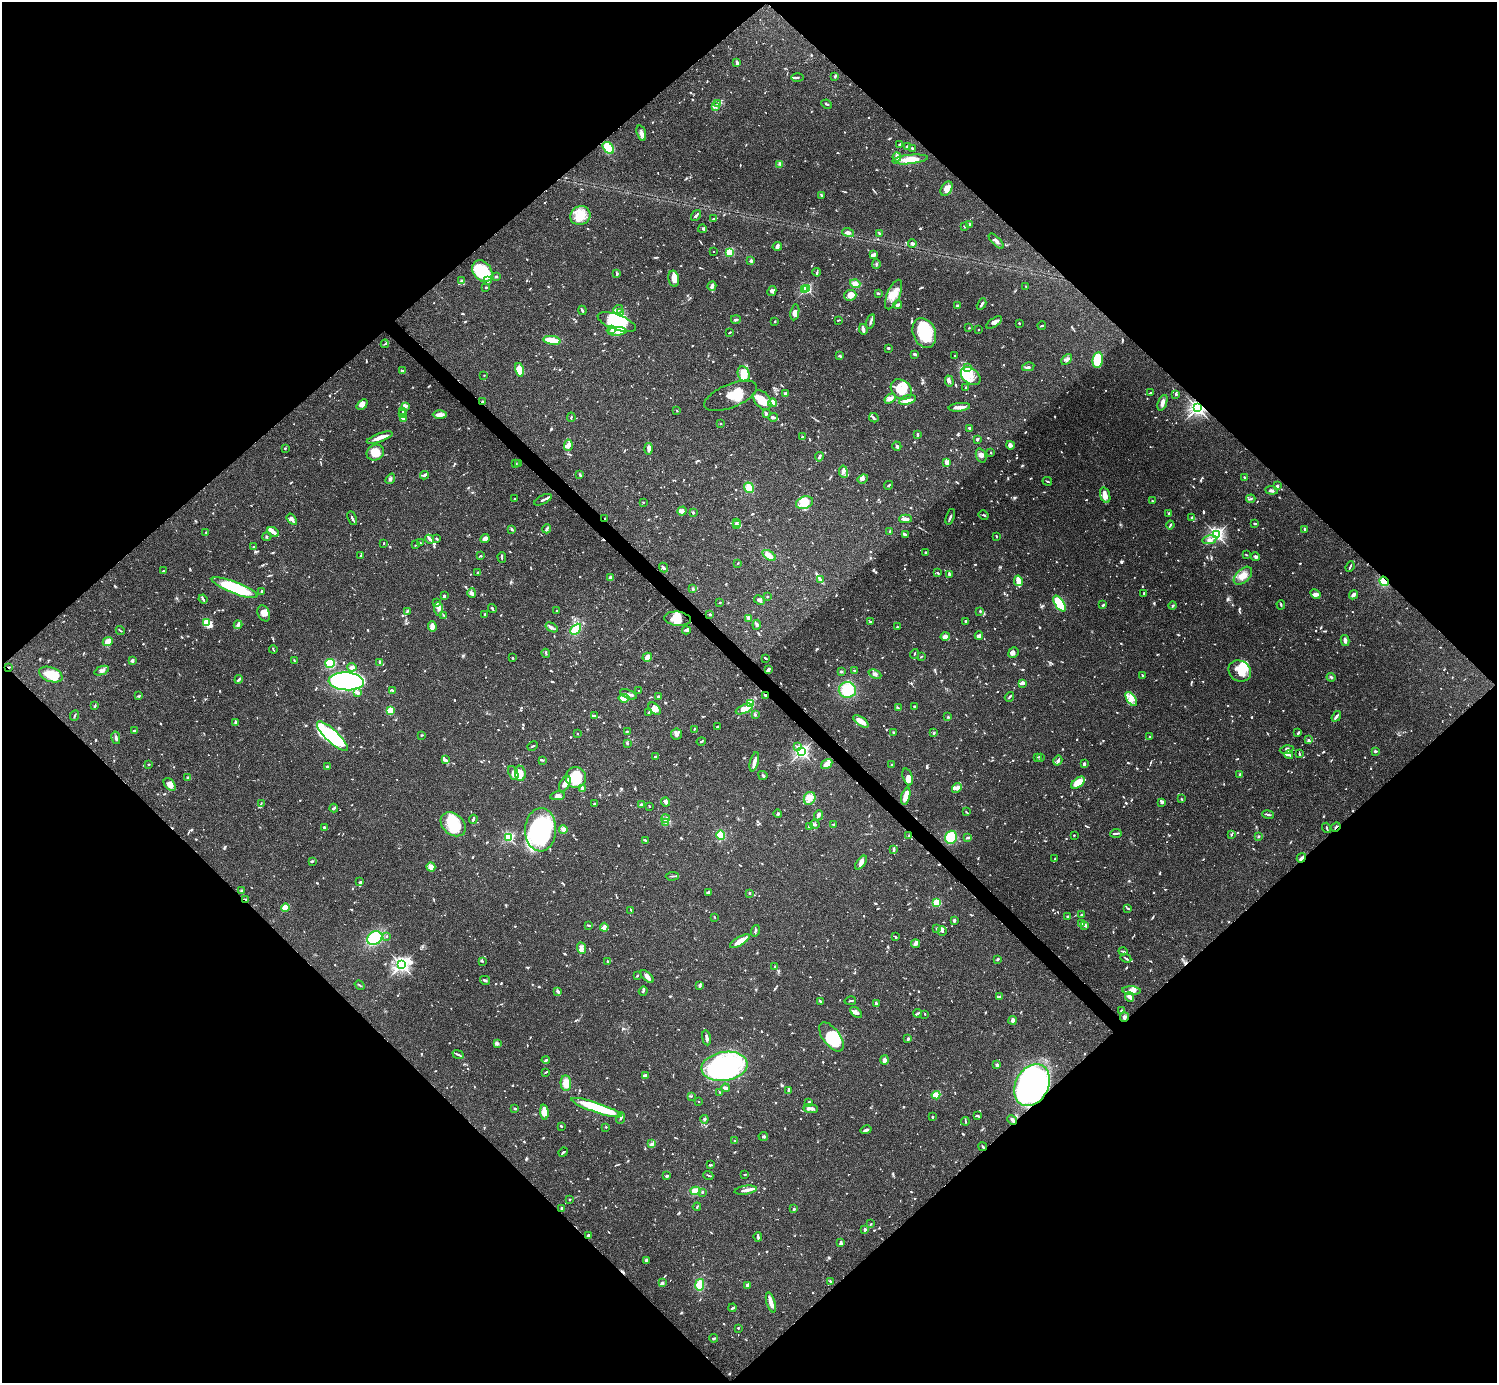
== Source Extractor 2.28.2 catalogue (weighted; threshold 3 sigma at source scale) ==
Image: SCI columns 1-5978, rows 158-5681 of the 5981 x 5981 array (HDU 1 of 3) = the unmasked area's bounding box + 8 px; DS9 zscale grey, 4 x 4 block average (1 PNG px = mean of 4 x 4 image px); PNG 1499 x 1385 px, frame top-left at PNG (2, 2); each listed source drawn as its Kron ellipse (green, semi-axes under 4 px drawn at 4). Shown black and unused: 51% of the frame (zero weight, under 3 of 4 exposures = <1% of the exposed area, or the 3 px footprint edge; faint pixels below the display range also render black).
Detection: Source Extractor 2.28.2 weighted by HDU 2 'WHT'. Background 0.0728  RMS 0.0032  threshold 0.0145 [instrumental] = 3 sigma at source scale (4.5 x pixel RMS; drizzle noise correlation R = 1.50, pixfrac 1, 0.05/0.05 arcsec/px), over >= 5 px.
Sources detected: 1561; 10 too faint to see at this stretch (4 x 4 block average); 23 inside a brighter object's white glare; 4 cosmic-ray / hot-pixel residue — neither listed nor drawn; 48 coinciding with a brighter row at this scale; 139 inside a brighter listed object's ellipse — not listed separately; of the other 1337, all 500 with FLUX_AUTO >= 1.71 (the completeness limit of this list) listed and drawn (837 fainter detections not listed), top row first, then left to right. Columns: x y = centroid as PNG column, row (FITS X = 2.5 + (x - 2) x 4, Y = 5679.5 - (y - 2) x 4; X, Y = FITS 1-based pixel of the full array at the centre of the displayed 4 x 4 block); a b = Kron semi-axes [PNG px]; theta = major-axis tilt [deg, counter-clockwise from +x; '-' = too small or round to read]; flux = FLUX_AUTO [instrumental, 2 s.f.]
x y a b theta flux
737 62 4 2 - 3.9
835 76 3 2 - 3.6
797 78 6 2 -1 2.9
718 104 3 3 - 3.7
827 104 5 2 - 3.9
716 106 3 2 - 2.7
641 133 8 4 -72 8
900 144 3 2 - 1.8
907 146 2 2 - 7.9
608 148 7 4 -49 68
912 148 3 2 - 2
897 157 4 3 - 7.2
910 159 18 4 6 32
780 164 4 2 - 2
947 189 8 5 60 14
821 195 4 2 - 2.8
580 216 10 9 - 32
696 216 6 2 54 5
714 218 4 3 - 2.4
970 225 3 2 - 5.1
965 227 2 2 - 1.9
702 229 4 2 - 2.5
848 232 6 4 -16 5.5
879 233 3 2 - 3
996 241 10 3 -46 6.2
912 244 4 3 - 5.9
777 246 5 4 - 5.1
714 251 2 2 - 1.9
729 252 2 2 - 120
873 255 3 2 - 9.1
751 261 2 2 - 5.6
876 264 5 2 - 2.7
482 271 11 9 -52 76
817 272 4 2 - 2.2
617 274 4 2 - 3.8
496 277 3 2 - 3.4
674 279 8 5 -79 10
462 281 4 3 - 3.9
488 281 4 2 - 4.1
855 284 5 4 - 11
712 286 4 3 - 4.8
1026 286 2 2 - 1.9
486 287 2 2 - 7.7
807 289 2 2 - 190
804 290 2 2 - 13
772 291 5 3 - 4.3
878 293 3 2 - 2
850 295 6 5 - 19
893 295 16 6 67 25
982 304 6 2 61 6.6
898 305 4 2 - 6.5
957 306 2 2 - 13
582 310 4 2 - 3.2
618 310 5 2 - 3
795 312 8 3 80 13
620 313 2 2 - 1.9
736 319 5 2 - 3.3
838 320 4 2 - 1.9
617 322 20 7 -20 57
775 322 2 2 - 2
871 322 7 2 75 4.7
994 322 9 3 34 8
1019 323 2 2 - 3.2
1042 326 4 2 - 2.2
969 328 2 2 - 2.5
611 329 3 2 - 3.1
863 329 5 3 - 9.1
978 330 2 2 - 2.4
617 331 9 3 4 10
730 333 3 2 - 1.7
924 333 15 11 -68 86
552 340 8 2 -10 59
385 344 4 2 - 2
888 348 2 2 - 4.2
915 354 4 2 - 5.4
840 356 4 2 - 2.5
955 356 3 2 - 1.9
1067 360 6 3 45 6.2
1098 360 8 5 82 75
967 367 3 2 - 2.3
1028 367 6 2 12 5.4
403 370 3 2 - 1.9
519 370 7 3 -77 8.2
744 374 8 6 -70 25
484 376 2 2 - 1.7
971 376 11 7 -38 23
949 381 5 3 - 4.2
966 388 2 2 - 1.9
901 389 11 9 -38 37
1151 393 4 2 - 4.6
785 394 3 2 - 3.3
1176 394 2 2 - 2.4
731 396 28 11 22 50
890 398 6 4 32 8.2
762 400 11 7 -50 35
907 400 9 4 16 12
482 402 3 2 - 1.9
772 403 4 3 - 15
1162 403 8 3 68 9
362 404 6 4 40 7.5
405 407 3 3 - 3.6
959 407 11 2 6 18
1197 408 3 3 - 530
677 411 3 2 - 1.7
403 412 2 2 - 2.1
766 413 3 2 - 4.3
403 414 3 2 - 2.3
440 415 7 4 0 10
571 417 5 2 - 2
773 417 5 2 - 8.7
403 418 2 2 - 4.2
874 418 5 2 - 2.8
721 424 2 2 - 2
970 428 3 2 - 4.9
917 435 3 2 - 3.5
802 437 4 2 - 5.1
380 438 13 3 20 14
977 439 3 2 - 2.8
568 445 6 4 87 7.2
1010 445 4 4 - 7.3
897 446 4 2 - 3.9
285 448 2 2 - 1.9
649 449 6 3 -86 9.2
375 453 9 7 24 24
991 453 2 2 - 2.2
981 456 7 5 -70 7.5
819 457 5 2 - 5.4
947 462 4 3 - 3.1
515 464 2 2 - 2.2
519 464 3 2 - 1.8
843 472 6 4 -81 6.4
424 475 4 2 - 5.7
580 475 4 2 - 2.1
1244 477 3 2 - 2.5
390 479 6 2 54 4.2
863 479 5 3 - 5.3
1047 481 5 2 - 2.3
889 485 4 2 - 2.5
1277 486 2 2 - 4.7
749 488 5 4 - 20
1272 490 6 2 -6 3.4
1105 495 8 4 -71 11
515 499 2 2 - 2.8
1251 499 4 2 - 2
543 500 9 2 27 5.5
1152 501 2 2 - 1.8
643 502 2 2 - 2.2
804 503 9 6 20 23
682 511 5 4 - 8.1
693 512 3 2 - 2.2
1169 513 2 2 - 3.4
984 515 5 2 - 3
950 517 8 2 72 3.3
1192 517 4 2 - 3.3
352 518 7 2 -65 3.7
605 518 2 2 - 2.4
292 519 6 2 -55 6.6
906 519 6 4 3 6.2
737 522 3 2 - 1.9
736 524 3 2 - 2.3
1254 524 3 2 - 3.5
1170 525 4 2 - 2.7
512 529 3 2 - 3
547 529 4 3 - 5.4
1304 529 3 2 - 3.2
206 532 2 2 - 3
273 532 6 4 -30 7.7
890 532 3 2 - 3.3
1216 534 3 3 - 480
905 535 3 2 - 7.8
996 536 3 2 - 2.4
267 537 4 2 - 1.7
485 538 5 3 - 11
429 539 5 4 - 4.6
437 539 3 2 - 1.7
1209 540 7 3 9 10
384 543 2 2 - 2
420 543 3 3 - 2.8
416 545 4 2 - 2.1
253 547 2 2 - 1.7
926 553 2 2 - 4.5
769 555 7 4 -34 13
1246 555 3 2 - 2.1
360 556 3 2 - 1.8
481 556 2 2 - 4.5
502 557 5 2 - 3.1
1256 557 4 3 - 4
738 563 2 2 - 2
663 567 5 3 - 3.3
1350 567 6 2 68 2.7
163 571 2 2 - 3.7
477 572 2 2 - 1.9
938 573 3 2 - 2.4
949 574 4 2 - 2.8
1243 576 11 6 44 17
611 578 4 3 - 8.3
820 580 2 2 - 1.9
1018 581 5 2 - 34
1384 581 5 4 - 25
235 588 24 6 -21 120
693 589 2 2 - 2.2
262 591 3 2 - 4.4
472 593 5 3 - 4.4
1144 593 4 2 - 1.9
1315 594 5 4 - 8.5
1353 595 5 3 - 5.8
444 596 2 2 - 6.1
767 596 2 2 - 2.6
203 599 4 2 - 3.2
759 600 6 3 -27 5.8
437 603 3 2 - 2.1
720 603 2 2 - 1.9
1060 604 9 4 -57 130
1103 605 3 2 - 2.7
1281 605 5 2 - 1.9
1173 606 4 2 - 1.9
438 609 7 3 -88 5.2
492 609 4 2 - 3.4
407 611 3 2 - 2.7
557 611 3 2 - 2.3
980 611 2 2 - 2.6
264 613 8 6 -67 13
484 614 3 2 - 2.3
710 614 2 2 - 4.6
443 615 4 2 - 2.3
677 619 13 7 -7 28
748 619 3 3 - 3.7
966 621 3 3 - 4
206 622 3 2 - 32
870 622 2 2 - 1.8
238 625 4 3 - 4.6
757 625 5 3 - 3.1
432 626 5 2 - 11
552 627 7 2 -32 5
897 627 2 2 - 2.1
576 629 6 4 43 31
120 630 4 2 - 1.9
686 630 4 3 - 4.5
945 636 4 3 - 8.8
979 636 4 2 - 9.6
1345 640 5 3 - 5.7
108 642 5 4 - 17
273 649 4 2 - 1.8
1013 652 5 5 - 8.1
546 653 4 2 - 2.2
914 654 5 2 - 1.8
647 657 5 4 - 15
921 657 3 2 - 2
512 658 2 2 - 2.7
766 659 4 2 - 1.7
132 661 2 2 - 23
294 661 3 2 - 2.1
380 662 3 2 - 5.5
330 663 5 4 - 89
9 667 2 2 - 2.6
352 667 4 3 - 10
768 670 3 2 - 9.2
102 671 7 3 21 6
841 671 3 2 - 3
854 671 4 2 - 2
1240 671 12 10 -32 36
875 674 7 3 -25 6
51 675 12 7 -19 54
1143 675 4 2 - 2.3
1331 677 4 2 - 3.6
239 679 4 2 - 4.4
346 681 17 9 -4 820
1023 683 3 2 - 4.2
393 690 4 2 - 3.6
847 690 8 8 - 57
639 691 2 2 - 2.6
357 693 4 3 - 6.1
628 694 9 3 -23 6.5
765 695 3 2 - 3.3
138 696 4 2 - 2.3
658 697 2 2 - 6.6
1009 697 5 2 - 2.4
624 698 5 3 - 24
1131 699 8 4 -55 12
750 704 4 3 - 95
95 706 4 2 - 2.2
914 706 2 2 - 2.9
898 708 3 2 - 2.2
655 709 7 4 -44 13
744 709 9 4 23 22
390 711 3 3 - 41
649 712 4 2 - 2.9
75 715 5 2 - 2.5
755 715 3 2 - 2.6
594 716 3 3 - 3.2
1336 716 6 2 53 5.7
948 717 3 2 - 1.9
861 721 9 3 -37 27
236 723 4 2 - 9.9
718 727 3 2 - 3.5
694 729 2 2 - 2.8
134 731 2 2 - 7
627 731 2 2 - 1.9
893 732 2 2 - 3
577 733 2 2 - 2
934 733 3 2 - 1.8
1298 733 4 2 - 2.4
676 734 5 5 - 5.9
421 735 3 2 - 2.4
332 736 20 6 -44 97
1150 737 2 2 - 2
116 738 6 3 -78 5.5
1309 740 4 2 - 3
701 741 4 2 - 2.7
627 743 3 2 - 2.1
533 746 5 2 - 2
798 746 2 2 - 2.1
1286 749 7 3 11 6.1
1375 751 3 2 - 3.8
801 752 2 2 - 450
1299 754 4 2 - 1.9
1289 755 4 2 - 3.8
656 757 4 2 - 4.6
1037 757 2 2 - 2.4
1041 758 3 2 - 2.7
446 759 2 2 - 1.7
542 760 3 2 - 1.9
1058 761 5 2 - 3.8
754 762 10 2 75 12
148 764 2 2 - 2.1
827 764 6 4 33 16
1084 764 3 2 - 4.7
891 765 2 2 - 2.4
328 767 3 2 - 4.9
513 773 7 4 -66 11
520 773 7 5 -84 22
763 775 5 2 - 2.1
1240 775 4 2 - 2.4
188 777 4 2 - 2.2
908 777 9 4 -72 12
576 778 10 10 - 57
1078 783 8 4 41 39
170 784 7 5 -49 15
565 784 8 5 62 13
957 788 5 3 - 7.6
582 789 3 2 - 11
557 796 7 3 9 7.1
906 796 8 3 74 27
810 798 6 5 - 13
1181 799 2 2 - 2
666 802 4 4 - 5.2
1162 802 3 2 - 3
261 803 4 2 - 1.8
594 804 3 2 - 2.4
641 805 4 2 - 3.6
649 806 2 2 - 3.2
334 808 4 2 - 3.4
966 812 3 2 - 2
778 814 4 2 - 2.2
1268 814 6 2 -12 3
818 815 5 2 - 6.2
473 819 4 2 - 3.7
665 819 4 4 - 7.1
665 823 3 2 - 1.9
453 824 14 10 -40 61
815 824 5 3 - 3.9
833 824 2 2 - 2.4
809 827 3 2 - 4.2
1336 827 5 2 - 2.7
324 828 4 2 - 2.4
1327 828 5 2 - 2.4
563 829 4 3 - 7.9
541 830 21 15 88 230
1116 833 6 2 4 3
721 835 5 4 - 33
1074 835 2 2 - 1.8
1231 835 3 2 - 2.6
909 836 3 2 - 2
508 837 2 2 - 210
951 837 7 6 - 43
1258 837 2 2 - 2
968 838 3 2 - 5.6
645 840 4 2 - 2.3
894 849 3 3 - 2.8
1055 858 3 2 - 2.4
1301 858 5 2 - 7
312 861 3 2 - 2.6
861 863 8 3 52 8.1
431 867 4 4 - 14
672 876 6 2 4 2.8
360 882 2 2 - 3.6
242 891 3 2 - 1.9
708 892 3 3 - 4.1
749 893 2 2 - 3.4
245 899 3 2 - 1.8
937 902 3 3 - 29
286 908 4 3 - 29
1128 909 3 2 - 2
631 910 2 2 - 2.5
1081 915 2 2 - 5.9
1068 916 2 2 - 4.5
714 917 2 2 - 1.7
954 920 2 2 - 6.4
1081 923 3 2 - 4.7
589 925 3 2 - 2
1085 925 4 2 - 4.8
604 927 4 3 - 6.6
937 929 4 2 - 2.3
755 931 6 2 74 2.9
942 931 5 2 - 3.6
387 936 2 2 - 1.8
895 937 4 2 - 1.9
375 938 8 6 32 130
740 941 11 4 31 19
915 944 4 4 - 4.6
581 948 6 4 -67 8.5
1123 951 4 2 - 3.1
1126 958 5 2 - 2.4
998 959 4 2 - 2.2
482 961 3 2 - 2
608 961 3 2 - 3.1
402 965 4 3 - 500
775 967 2 2 - 1.7
637 976 2 2 - 2.5
647 977 8 3 -44 9.4
485 980 5 2 - 3.4
360 985 5 2 - 2
699 986 3 2 - 4.3
558 991 4 2 - 5.8
643 991 5 2 - 3.1
1131 991 9 4 -3 12
999 996 4 2 - 3.5
1129 997 5 4 - 6.3
850 1001 6 2 12 3.3
821 1002 3 2 - 5
876 1004 3 2 - 8
1121 1011 3 2 - 2.3
856 1012 7 4 -41 8
918 1013 4 2 - 3.4
925 1014 2 2 - 2.5
1124 1017 5 3 - 4.9
1012 1020 4 3 - 7.8
831 1037 17 8 -54 66
706 1038 7 2 -81 6.4
908 1039 3 2 - 4.3
497 1044 3 2 - 2.3
458 1055 6 2 -23 3.6
546 1060 4 2 - 4.2
884 1060 4 2 - 13
997 1065 2 2 - 21
725 1066 23 14 9 290
546 1072 3 2 - 1.9
645 1076 3 3 - 8.6
566 1083 8 5 -86 20
1032 1085 22 16 62 730
725 1088 4 2 - 6.2
789 1090 4 3 - 3.6
720 1092 4 2 - 2
936 1095 4 2 - 48
691 1096 3 2 - 2.1
699 1102 2 2 - 2.8
809 1102 3 2 - 3
596 1108 26 5 -19 120
515 1109 3 2 - 4.7
811 1109 7 3 -8 7.5
544 1112 7 3 -86 34
978 1116 3 2 - 1.8
933 1117 2 2 - 3.1
621 1118 6 3 69 4
704 1119 4 3 - 3.8
1012 1120 5 3 - 5.9
965 1121 4 2 - 1.8
561 1126 2 2 - 3.1
606 1127 2 2 - 2
866 1130 6 2 15 4.9
763 1136 5 2 - 2.7
735 1141 2 2 - 3.3
652 1144 4 3 - 3.7
983 1147 4 2 - 2.2
563 1152 5 2 - 2.8
711 1165 3 2 - 1.8
745 1174 2 2 - 2.1
708 1175 5 2 - 2.5
667 1176 3 2 - 4.1
746 1190 11 2 9 9.1
695 1191 5 4 - 18
702 1192 2 2 - 1.9
570 1199 2 2 - 2.3
697 1207 4 2 - 2.1
561 1208 3 2 - 3.2
794 1209 4 2 - 2.4
871 1224 2 2 - 1.8
865 1230 2 2 - 7
588 1235 3 2 - 7.5
758 1237 5 2 - 5.3
841 1243 4 2 - 6.3
646 1261 4 3 - 3.7
830 1281 3 2 - 1.9
662 1283 4 3 - 3
700 1285 6 4 77 27
747 1285 3 2 - 5.5
771 1302 10 4 -74 13
733 1308 4 2 - 2.3
738 1328 2 2 - 5.1
713 1338 4 2 - 2.6
Overlapping masked pixels (flux is a lower limit): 11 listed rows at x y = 482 402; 1197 408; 605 518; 1384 581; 9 667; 765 695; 1336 827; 1301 858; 245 899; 1032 1085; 1012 1120
Diffuse or blended objects may show on this block-average render without a row.